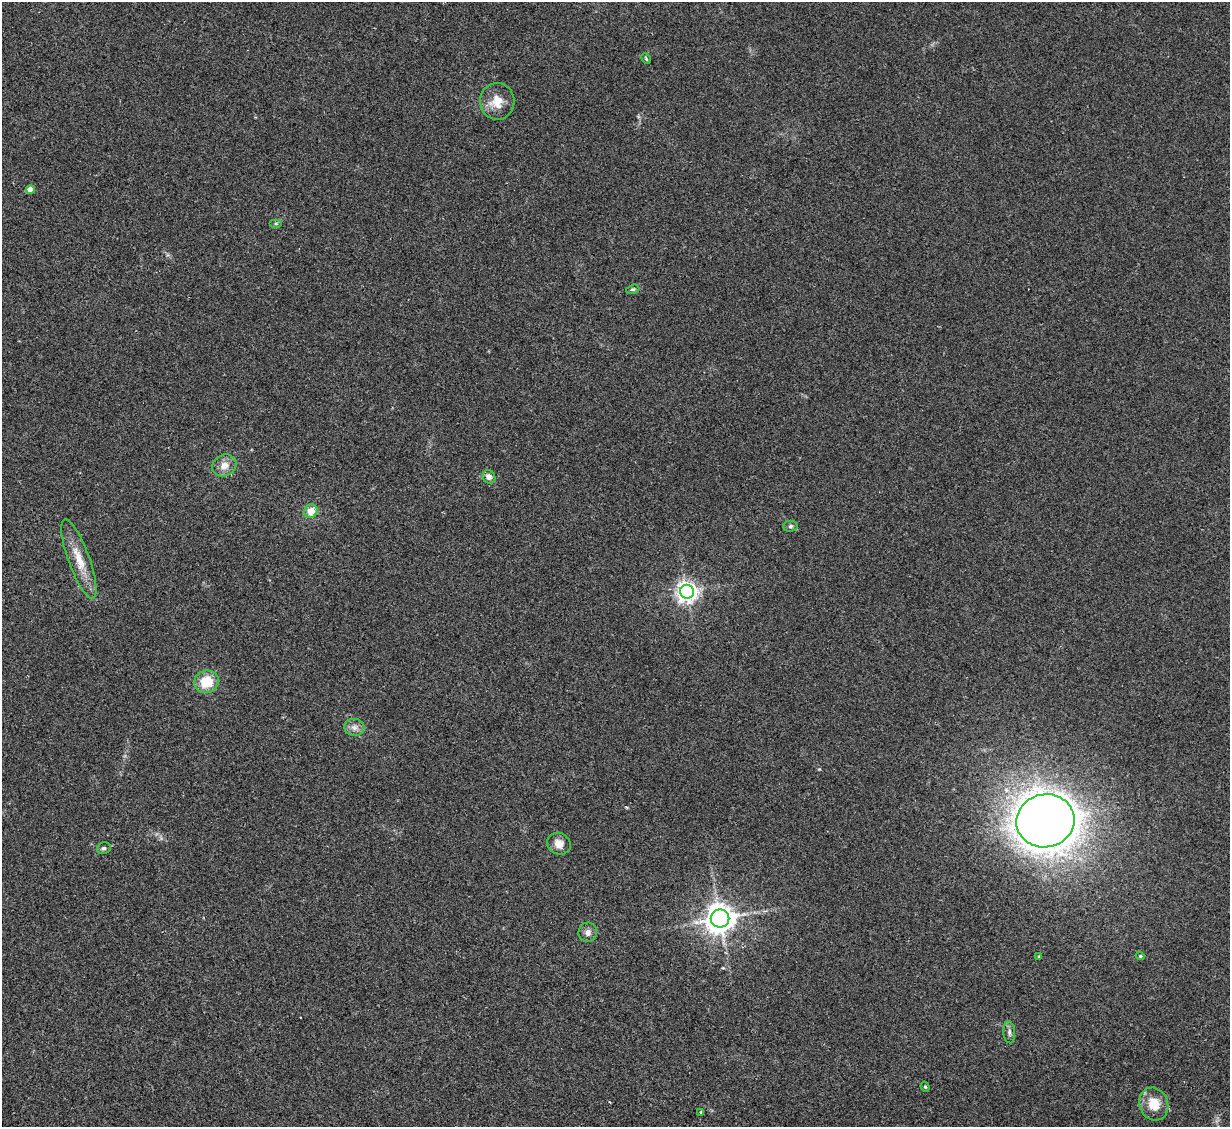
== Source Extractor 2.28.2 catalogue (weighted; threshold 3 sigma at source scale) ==
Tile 7 of 4 x 4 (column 3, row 2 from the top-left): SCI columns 2455-3682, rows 2502-3626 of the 4909 x 4890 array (HDU 1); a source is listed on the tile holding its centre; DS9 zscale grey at full resolution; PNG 1232 x 1129 px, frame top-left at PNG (2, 2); each listed source drawn as its Kron ellipse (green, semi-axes under 4 px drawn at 4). Shown black and unused: <1% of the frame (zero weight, under 2 of 3 exposures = <1% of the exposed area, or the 3 px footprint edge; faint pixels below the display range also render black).
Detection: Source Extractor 2.28.2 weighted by HDU 2 'WHT'; one run over the whole footprint, this tile lists its part. Background 0.0906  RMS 0.0097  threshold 0.0434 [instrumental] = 3 sigma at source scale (4.5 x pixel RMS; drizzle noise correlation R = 1.50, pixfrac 1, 0.05/0.05 arcsec/px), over >= 5 px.
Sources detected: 24; all 24 listed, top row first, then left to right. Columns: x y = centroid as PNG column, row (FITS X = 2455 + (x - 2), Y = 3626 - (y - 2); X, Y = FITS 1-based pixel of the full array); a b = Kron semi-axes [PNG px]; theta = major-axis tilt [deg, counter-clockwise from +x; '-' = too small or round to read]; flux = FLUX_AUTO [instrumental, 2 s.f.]
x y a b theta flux
646 59 6 3 -63 1.2
497 101 18 17 - 17
30 190 4 4 - 11
276 223 6 4 0 1.6
633 289 7 4 17 1.6
224 465 12 10 28 9.2
489 477 7 6 - 5.2
311 511 7 6 - 12
790 526 7 5 2 2.1
79 559 42 10 -70 22
687 592 7 7 - 610
206 682 12 11 - 23
354 727 10 8 -7 5.4
1045 821 29 26 12 2200
559 844 12 10 -29 8.2
104 848 7 5 21 2.2
720 918 9 9 - 1200
588 932 10 9 - 5
1039 956 4 3 - 0.85
1140 956 4 4 - 0.91
1009 1032 11 6 -85 3.2
925 1087 5 4 - 1.3
1154 1104 17 14 -65 19
701 1112 4 3 - 1.2